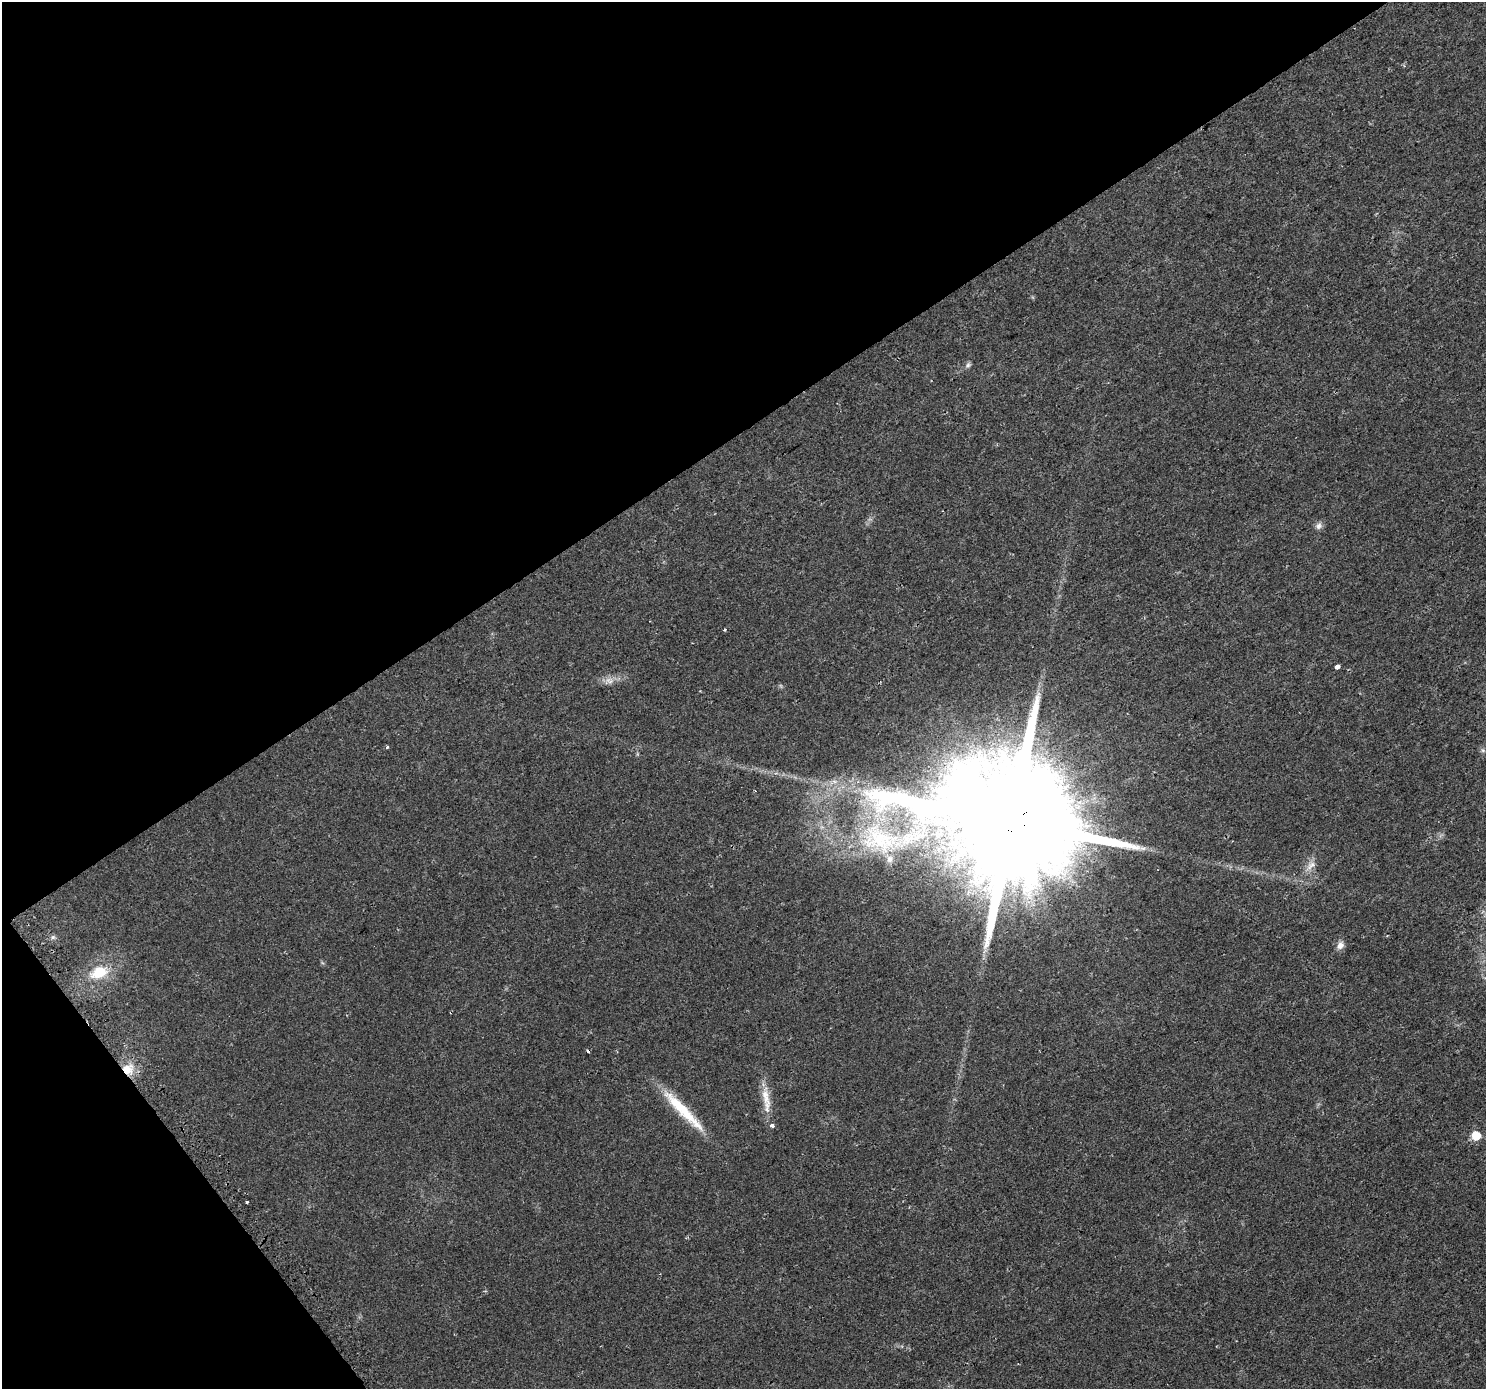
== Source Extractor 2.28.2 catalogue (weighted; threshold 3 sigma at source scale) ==
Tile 5 of 4 x 4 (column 1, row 2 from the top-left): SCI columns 34-1517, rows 2991-4377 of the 6001 x 5911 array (HDU 1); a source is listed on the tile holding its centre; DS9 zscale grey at full resolution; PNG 1488 x 1391 px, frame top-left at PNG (2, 2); no overlay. Shown black and unused: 35% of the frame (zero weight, under 2 of 3 exposures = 2% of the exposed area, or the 3 px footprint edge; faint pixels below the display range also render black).
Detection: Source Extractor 2.28.2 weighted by HDU 2 'WHT'; one run over the whole footprint, this tile lists its part. Background 0.0184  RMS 0.0036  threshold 0.016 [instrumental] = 3 sigma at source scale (4.5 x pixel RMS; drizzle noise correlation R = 1.50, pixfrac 1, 0.0396/0.0396 arcsec/px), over >= 5 px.
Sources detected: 22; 2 cosmic-ray / hot-pixel residue — not listed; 1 inside a brighter listed object's ellipse — not listed separately; the other 19 listed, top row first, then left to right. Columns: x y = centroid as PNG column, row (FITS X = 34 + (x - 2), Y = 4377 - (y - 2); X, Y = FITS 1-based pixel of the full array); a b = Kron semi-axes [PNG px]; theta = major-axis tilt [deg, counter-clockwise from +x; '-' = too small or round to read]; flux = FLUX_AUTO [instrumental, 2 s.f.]
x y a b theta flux
968 365 8 6 63 0.92
1319 526 10 8 60 1.4
724 630 4 3 - 0.38
1337 667 4 3 - 16
608 681 14 5 -39 1.6
387 747 5 4 - 0.44
1483 750 7 5 -45 0.69
1011 821 40 32 10 17000
879 839 61 40 -21 49
1311 865 16 9 40 2.8
53 937 6 4 71 0.62
1340 945 10 8 60 2
99 972 23 14 21 9.7
127 1069 14 13 - 6.1
766 1097 33 10 -81 6.2
683 1110 69 11 -46 15
772 1125 3 3 - 6.7
1476 1136 7 6 - 9.4
247 1202 3 3 - 0.66
Overlapping masked pixels (flux is a lower limit): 2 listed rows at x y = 1011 821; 127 1069